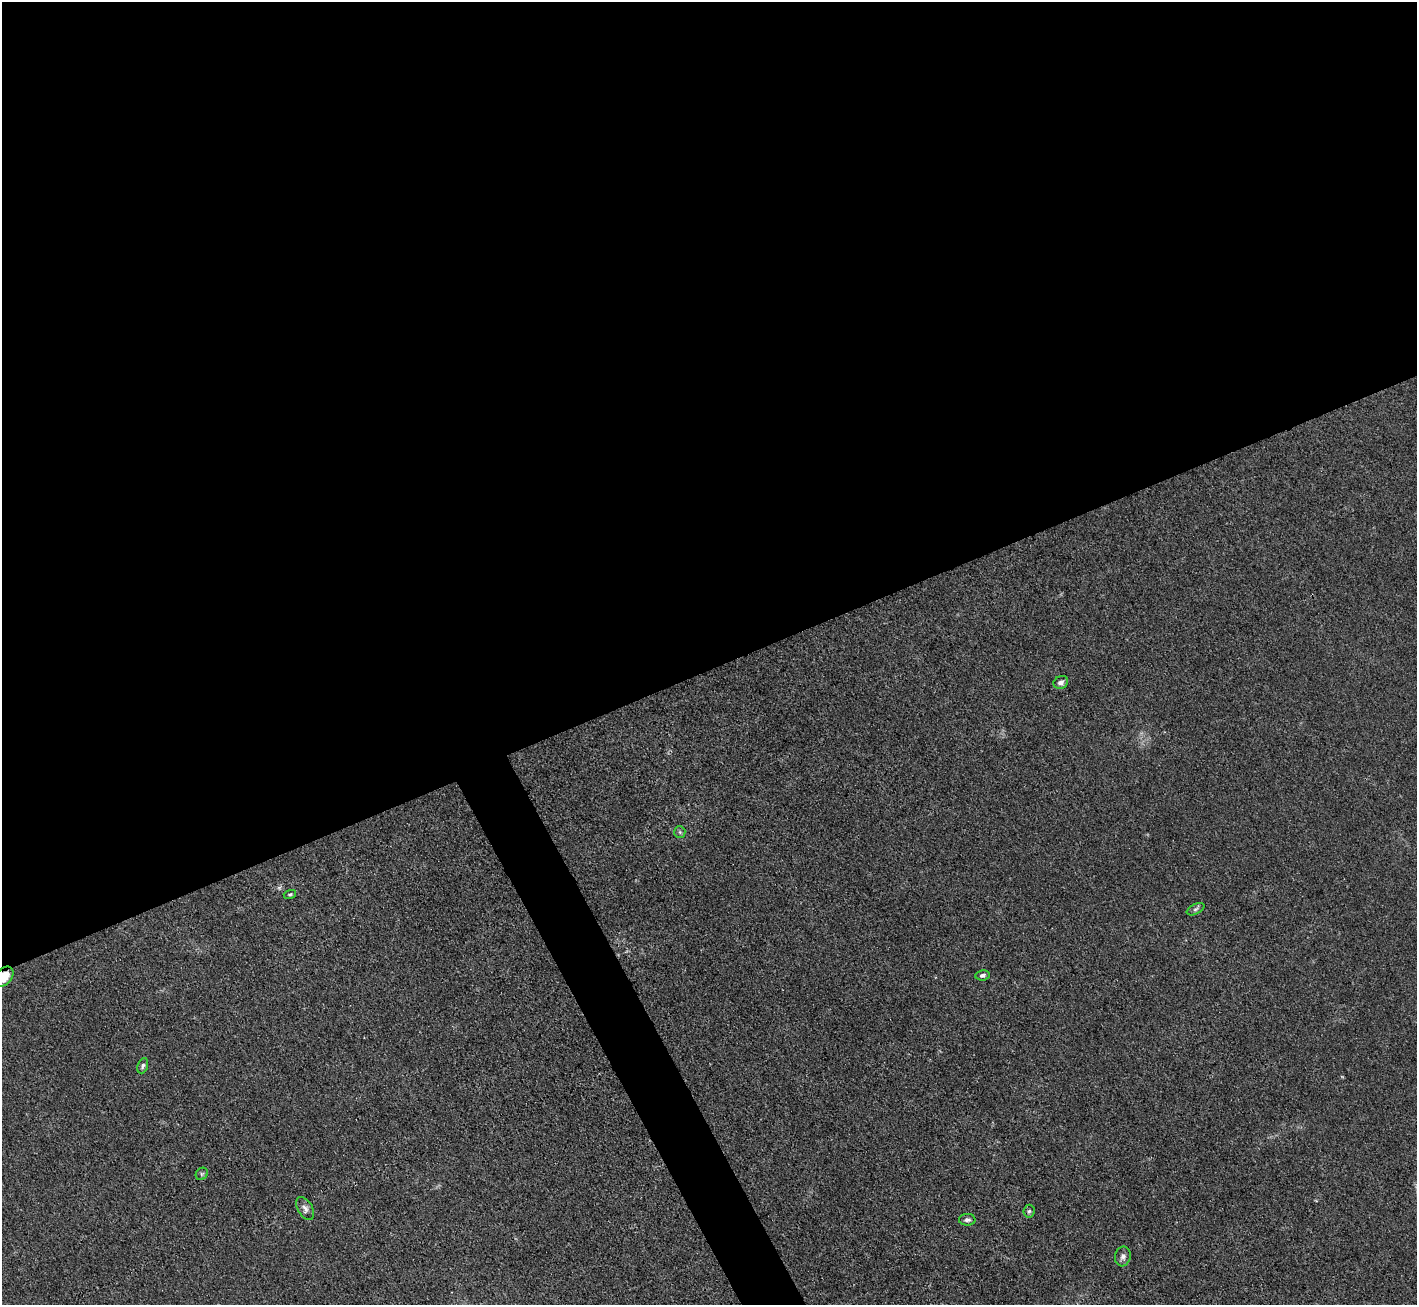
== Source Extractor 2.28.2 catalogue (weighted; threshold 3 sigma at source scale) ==
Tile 2 of 4 x 4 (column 2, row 1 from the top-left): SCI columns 1417-2831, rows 4062-5364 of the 5662 x 5652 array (HDU 1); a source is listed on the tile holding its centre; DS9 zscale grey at full resolution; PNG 1419 x 1307 px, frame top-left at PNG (2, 2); each listed source drawn as its Kron ellipse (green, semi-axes under 4 px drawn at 4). Shown black and unused: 53% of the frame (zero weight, under 3 of 4 exposures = <1% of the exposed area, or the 3 px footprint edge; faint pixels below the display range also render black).
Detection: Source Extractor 2.28.2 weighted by HDU 2 'WHT'; one run over the whole footprint, this tile lists its part. Background 0.0243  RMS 0.0047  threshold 0.0209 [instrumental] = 3 sigma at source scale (4.5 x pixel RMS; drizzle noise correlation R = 1.50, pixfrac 1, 0.05/0.05 arcsec/px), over >= 5 px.
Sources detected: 12; all 12 listed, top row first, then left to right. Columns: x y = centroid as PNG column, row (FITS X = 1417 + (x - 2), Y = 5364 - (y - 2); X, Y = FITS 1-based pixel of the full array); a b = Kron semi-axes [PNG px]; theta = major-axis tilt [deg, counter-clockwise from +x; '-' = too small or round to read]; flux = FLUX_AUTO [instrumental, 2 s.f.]
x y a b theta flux
1061 682 7 6 - 1.8
680 832 6 5 - 0.82
290 894 6 4 16 0.69
1196 909 9 5 27 1
982 975 7 5 8 1.4
4 977 11 8 46 9.5
143 1066 8 5 69 1
202 1174 7 5 46 0.79
305 1208 12 7 -60 2.2
1029 1211 6 5 - 1
967 1220 8 6 -2 1.4
1123 1256 10 7 82 2
Overlapping masked pixels (flux is a lower limit): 1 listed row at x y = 4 977
Isophote crosses this tile's border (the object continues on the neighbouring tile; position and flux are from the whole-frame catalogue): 1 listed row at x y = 4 977